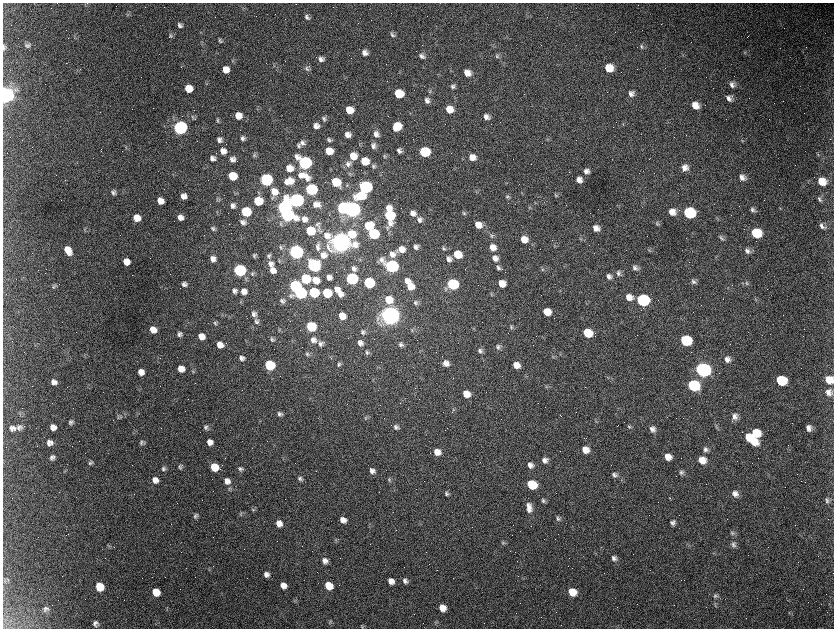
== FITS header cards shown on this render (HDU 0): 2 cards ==
NAXIS1  =                 1663 / length of data axis 1
NAXIS2  =                 1252 / length of data axis 2

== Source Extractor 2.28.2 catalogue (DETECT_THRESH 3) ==
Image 1663 x 1252 px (HDU 0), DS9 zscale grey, zoomed out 1/2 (1 PNG px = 2 x 2 image px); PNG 836 x 630 px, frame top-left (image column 2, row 1251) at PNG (3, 3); no overlay
Background 2550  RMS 44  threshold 132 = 3 sigma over >= 5 px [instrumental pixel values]
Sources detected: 450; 128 cannot appear on this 1/2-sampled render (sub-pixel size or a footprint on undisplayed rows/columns) and are not listed; the other 322 listed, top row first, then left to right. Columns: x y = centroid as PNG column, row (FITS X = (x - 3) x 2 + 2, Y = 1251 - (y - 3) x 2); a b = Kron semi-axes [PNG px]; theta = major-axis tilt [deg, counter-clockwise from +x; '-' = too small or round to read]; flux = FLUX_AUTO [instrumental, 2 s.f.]
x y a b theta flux
128 14 6 4 -50 1.2e+04
307 17 7 5 -34 2.9e+04
180 25 6 5 - 3.0e+04
392 34 7 5 -48 2.1e+04
171 36 6 4 -68 1.6e+04
220 41 6 5 - 1.7e+04
27 45 5 5 - 2.4e+04
641 46 7 4 -61 1.8e+04
3 48 9 5 88 2.4e+04
365 53 6 6 - 5.1e+04
745 53 6 4 -75 1.1e+04
422 56 7 6 - 3.3e+04
497 56 7 5 -72 1.9e+04
321 59 7 6 - 3.8e+04
273 65 6 3 -68 1.2e+04
307 68 8 5 -71 2.3e+04
609 68 7 6 - 1.7e+05
226 70 6 6 - 9.0e+04
467 73 6 6 - 8.2e+04
732 85 8 5 -47 3.6e+04
453 86 7 6 - 2.8e+04
189 89 6 6 - 1.7e+05
430 92 5 4 - 1.1e+04
399 94 7 6 - 2.9e+05
631 94 7 6 - 4.4e+04
7 95 7 7 - 2.2e+06
729 98 8 6 -52 4.2e+04
427 100 6 5 - 3.8e+04
695 105 8 7 - 9.9e+04
257 109 5 3 - 7.7e+03
449 109 6 6 - 1.3e+05
349 110 6 6 - 1.6e+05
238 116 7 6 - 1.0e+05
486 117 7 6 - 4.4e+04
193 118 7 4 -58 1.8e+04
324 119 7 5 -57 2.2e+04
217 120 6 4 -67 1.4e+04
623 125 5 2 - 6.6e+03
316 126 6 6 - 5.0e+04
397 126 7 6 - 2.1e+05
180 128 7 6 - 3.2e+06
376 134 8 7 - 5.2e+04
347 135 6 6 - 4.9e+04
350 136 2 2 - 4.6e+03
243 138 7 5 -36 2.9e+04
219 140 6 6 - 3.8e+04
329 140 7 5 -49 2.2e+04
742 141 4 2 - 7.1e+03
302 143 7 6 - 3.5e+04
359 144 5 3 - 7.7e+03
298 146 6 5 - 2.1e+04
373 146 7 6 - 3.8e+04
125 147 3 3 - 7.5e+03
223 151 7 7 - 5.9e+04
329 151 6 6 - 1.7e+05
399 151 6 5 - 3.2e+04
424 152 7 6 - 7.3e+05
254 155 7 4 -64 1.6e+04
817 155 5 3 - 8.3e+03
353 156 7 7 - 1.2e+05
385 156 7 5 -33 1.6e+04
472 157 7 7 - 7.9e+04
212 158 6 6 - 4.0e+04
232 159 7 7 - 4.4e+04
365 161 7 6 - 1.9e+05
305 163 8 6 -33 2.7e+06
348 164 8 8 - 4.1e+04
373 166 7 5 -84 2.1e+04
289 168 8 7 - 1.0e+05
685 168 7 7 - 6.3e+04
586 171 6 6 - 4.3e+04
349 174 6 3 -75 9.6e+03
232 176 6 6 - 3.0e+05
300 176 7 5 -65 3.4e+04
305 177 15 7 -43 1.0e+05
742 177 8 7 - 4.9e+04
266 180 7 6 - 1.9e+06
579 180 6 5 - 5.5e+04
290 181 8 7 - 8.4e+04
822 181 8 7 - 1.4e+05
286 182 6 4 -69 2.9e+04
336 182 7 6 - 3.5e+05
365 187 7 6 - 2.3e+06
311 189 7 6 - 1.5e+06
477 191 5 4 - 1.1e+04
113 192 7 5 67 2.6e+04
274 192 8 7 - 1.1e+05
522 192 5 3 - 8.9e+03
555 195 6 4 -58 1.4e+04
183 196 6 5 - 5.5e+04
361 196 10 7 7 3.0e+05
507 196 5 5 - 1.6e+04
217 199 6 3 -74 9.8e+03
820 199 7 5 -63 2.1e+04
296 200 8 6 -10 3.9e+06
160 201 6 5 - 8.5e+04
258 201 6 6 - 3.9e+05
316 204 7 5 -11 5.5e+04
232 206 7 6 - 3.6e+04
529 207 5 4 - 1.1e+04
284 208 7 7 - 3.7e+06
343 208 7 6 - 1.5e+06
388 208 7 6 - 8.3e+04
780 208 4 2 - 5.1e+03
352 209 7 6 - 6.1e+06
752 210 7 5 -53 2.6e+04
246 212 6 6 - 5.5e+05
672 212 8 7 - 8.3e+04
413 213 7 6 - 5.5e+04
463 213 6 4 -46 1.6e+04
689 213 8 7 - 9.9e+05
287 215 8 6 -17 2.4e+06
389 215 7 7 - 6.0e+05
180 217 5 5 - 4.8e+04
137 218 6 6 - 1.2e+05
304 219 6 6 - 5.2e+04
420 220 7 6 - 3.6e+04
243 222 7 6 - 3.7e+04
390 223 11 8 65 7.2e+04
657 223 6 4 -75 1.6e+04
281 224 6 4 -83 1.6e+04
317 225 9 5 -63 2.9e+04
478 225 7 6 - 9.2e+04
368 226 8 7 - 2.6e+05
822 226 9 5 -48 3.8e+04
213 228 6 6 - 2.4e+04
596 228 7 6 - 7.0e+04
85 230 7 3 -82 1.2e+04
318 230 8 4 -38 2.2e+04
310 231 6 6 - 4.0e+05
756 233 8 7 - 3.6e+05
351 234 9 7 -54 2.0e+05
373 234 7 6 - 8.5e+05
327 236 10 8 -37 8.7e+04
492 236 6 4 -86 1.5e+04
721 238 8 5 -57 2.3e+04
524 239 7 7 - 9.8e+04
341 242 9 8 - 1.2e+07
533 245 6 3 -30 1.0e+04
554 246 5 3 - 8.4e+03
318 247 10 6 83 3.7e+04
416 247 5 5 - 3.5e+04
492 247 7 6 - 8.5e+04
281 248 8 6 -67 2.1e+04
443 248 6 4 -57 1.7e+04
401 249 6 6 - 8.9e+04
68 250 9 6 -58 1.1e+05
649 250 6 4 76 9.9e+03
747 251 7 6 - 3.6e+04
296 252 7 6 - 4.5e+06
392 254 8 7 - 5.6e+04
457 254 7 6 - 2.1e+05
323 255 9 8 - 7.1e+04
254 256 6 4 -71 1.5e+04
269 256 6 5 - 1.9e+04
495 258 7 6 - 5.5e+04
213 259 7 6 - 5.4e+04
449 259 7 6 - 4.6e+04
279 261 7 3 -76 1.2e+04
126 262 6 6 - 1.1e+05
271 264 8 7 - 5.0e+04
313 265 7 6 - 1.8e+06
391 266 8 6 -27 2.4e+06
498 268 8 5 -63 2.6e+04
635 268 7 6 - 3.2e+04
354 269 7 6 - 3.6e+04
542 269 6 4 -68 1.5e+04
239 270 7 6 - 1.9e+06
273 270 7 6 - 6.8e+04
618 273 7 6 - 2.9e+04
252 274 7 4 -77 1.6e+04
609 276 7 6 - 3.8e+04
329 277 5 5 - 4.1e+04
305 279 6 6 - 5.8e+05
351 279 7 6 - 1.5e+06
316 280 7 6 - 1.1e+05
406 281 6 5 - 4.2e+04
693 282 7 5 -50 2.6e+04
746 282 7 6 - 2.4e+04
369 283 7 6 - 7.4e+05
502 283 6 5 - 1.1e+05
184 284 5 5 - 3.0e+04
452 284 7 6 - 1.1e+06
53 286 7 3 -89 1.2e+04
295 286 7 6 - 1.5e+06
410 286 8 6 -71 1.4e+05
336 290 7 6 - 5.9e+04
234 291 6 5 - 3.1e+04
244 291 7 6 - 5.7e+04
314 292 6 6 - 7.6e+05
300 293 7 6 - 1.5e+06
327 293 6 6 - 4.6e+05
340 294 6 6 - 4.6e+04
491 294 4 4 - 8.4e+03
629 297 8 7 - 8.3e+04
389 300 8 7 - 1.6e+05
642 300 7 6 - 1.5e+06
282 301 7 6 - 2.5e+04
415 303 6 5 - 2.0e+04
547 312 7 6 - 1.3e+05
254 314 7 6 - 3.7e+04
390 315 8 7 - 1.1e+07
342 316 6 5 - 1.3e+05
256 321 7 7 - 2.8e+04
215 323 7 5 -79 1.8e+04
311 326 6 6 - 6.5e+05
511 328 7 5 -53 1.7e+04
153 330 6 6 - 1.0e+05
363 332 6 5 - 2.3e+04
588 333 7 6 - 3.0e+05
179 334 6 6 - 3.0e+04
201 336 6 5 - 8.9e+04
271 339 7 5 55 2.1e+04
313 340 8 7 - 5.5e+04
686 340 8 6 -18 7.4e+05
360 343 6 5 - 4.0e+04
321 344 7 7 - 3.2e+04
401 344 6 5 - 2.5e+04
220 345 6 6 - 8.0e+04
498 347 7 6 - 2.4e+04
480 351 7 6 - 2.8e+04
367 352 7 5 -35 2.0e+04
307 354 7 5 -79 1.9e+04
560 354 4 2 - 6.5e+03
553 356 6 5 - 1.5e+04
242 358 6 6 - 3.5e+04
727 359 9 7 -39 5.6e+04
446 363 7 6 - 5.3e+04
339 364 6 5 - 1.9e+04
269 365 6 6 - 7.5e+05
516 365 6 5 - 9.0e+04
181 369 6 6 - 1.0e+05
702 370 8 7 - 4.2e+06
193 371 5 4 - 1.3e+04
141 372 6 6 - 7.0e+04
608 378 3 2 - 5.7e+03
781 380 8 7 - 4.3e+05
829 380 9 8 - 1.3e+05
54 382 6 6 - 4.3e+04
693 385 8 7 - 9.4e+05
546 387 5 3 - 1.1e+04
829 392 9 8 - 6.4e+04
466 394 6 5 - 1.2e+05
453 409 4 4 - 1.0e+04
279 414 6 6 - 2.6e+04
735 416 8 8 - 4.9e+04
119 417 6 5 - 1.6e+04
366 418 6 4 89 1.2e+04
595 420 4 3 - 9.1e+03
71 422 6 6 - 2.8e+04
716 426 7 3 -72 1.5e+04
19 427 8 7 - 3.2e+04
53 427 6 6 - 6.2e+04
206 427 6 5 - 2.5e+04
396 427 6 6 - 2.6e+04
629 427 6 5 - 1.8e+04
12 428 8 7 - 3.8e+04
809 428 6 5 - 4.7e+04
652 429 8 7 - 4.6e+04
756 433 13 8 -84 2.5e+05
748 437 7 5 -72 1.8e+05
753 441 10 5 -56 1.4e+05
142 442 6 5 - 2.2e+04
210 442 6 5 - 6.0e+04
50 443 7 6 - 5.0e+04
705 449 7 6 - 3.0e+04
585 450 7 6 - 8.8e+04
437 452 6 6 - 9.5e+04
54 456 6 3 -71 1.6e+04
668 457 6 5 - 8.0e+04
51 458 7 4 -78 2.4e+04
545 460 7 6 - 4.8e+04
702 460 7 6 - 1.2e+05
91 462 7 4 32 2.0e+04
530 465 8 6 -34 4.9e+04
180 467 7 6 - 2.4e+04
214 467 6 6 - 2.6e+05
164 468 7 6 - 2.7e+04
240 469 6 6 - 2.5e+04
64 471 4 2 - 6.3e+03
372 471 6 6 - 4.3e+04
681 472 7 5 -12 2.6e+04
614 475 7 6 - 3.0e+04
300 478 6 6 - 2.5e+04
389 479 6 4 -88 1.6e+04
155 480 6 6 - 6.3e+04
227 481 8 7 - 6.0e+04
531 485 7 6 - 4.0e+05
446 494 6 5 - 2.0e+04
735 494 7 7 - 5.4e+04
670 498 2 2 - 5.3e+03
543 500 7 5 88 2.3e+04
827 500 8 5 -76 2.6e+04
529 507 12 7 -82 7.0e+04
253 509 7 4 -69 1.6e+04
241 514 7 3 46 1.2e+04
195 516 7 5 69 2.3e+04
558 518 7 6 - 2.3e+04
343 520 6 5 - 6.2e+04
672 522 6 6 - 2.9e+04
279 523 7 6 - 7.3e+04
732 533 7 5 -50 2.4e+04
503 543 6 5 - 1.5e+04
733 545 9 6 -62 3.1e+04
614 558 7 6 - 3.6e+04
325 561 6 5 - 4.4e+04
266 574 6 5 - 4.1e+04
8 580 7 3 -31 1.2e+04
391 581 6 6 - 6.5e+04
405 581 6 6 - 3.2e+04
283 585 6 5 - 7.2e+04
329 586 6 6 - 2.0e+05
100 587 7 6 - 2.9e+05
156 592 6 6 - 1.9e+05
572 592 7 6 - 1.7e+05
715 596 7 5 -69 2.4e+04
442 608 6 5 - 9.9e+04
46 609 8 6 26 2.8e+04
789 613 6 3 -56 1.0e+04
330 622 6 4 60 1.4e+04
96 623 6 5 - 3.3e+04
362 626 6 3 -51 9.2e+03
At the frame edge (FLAGS 8, measured only in part): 3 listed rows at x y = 3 48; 7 95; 829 380
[128 sub-pixel or undisplayed-footprint detections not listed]